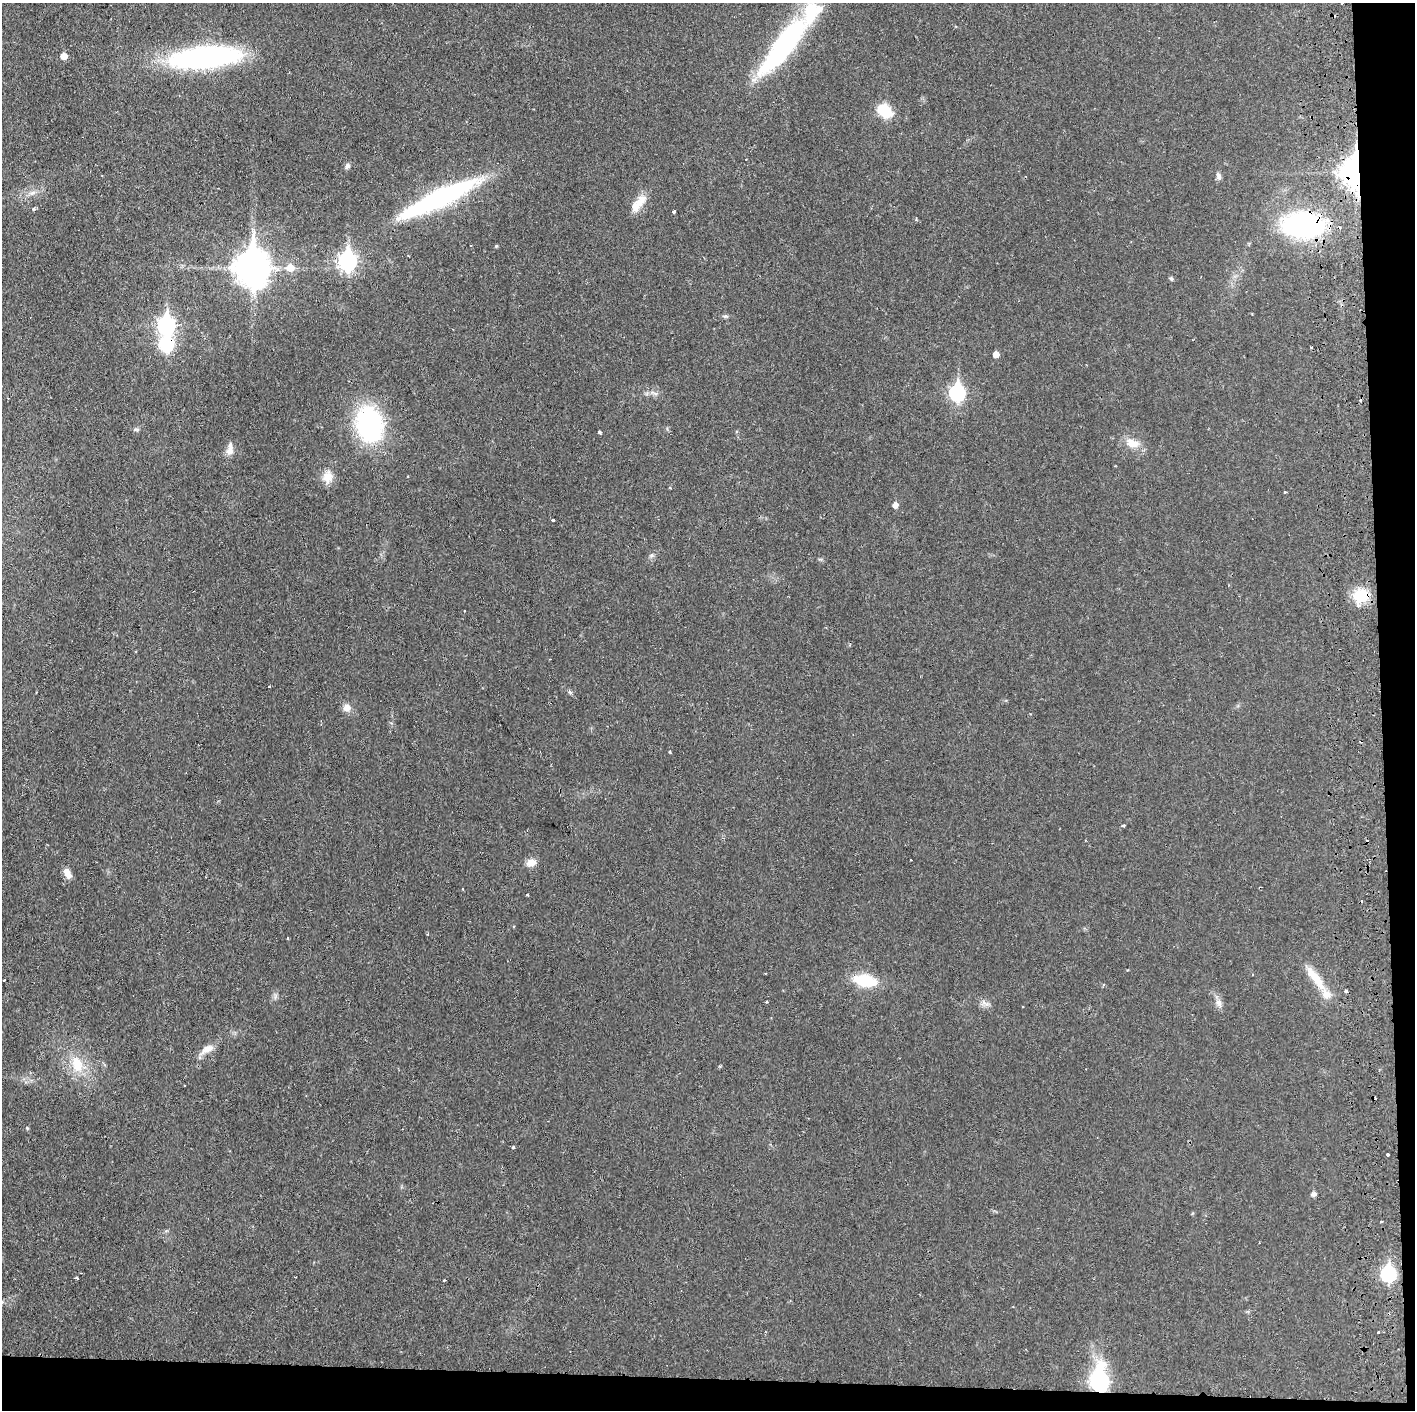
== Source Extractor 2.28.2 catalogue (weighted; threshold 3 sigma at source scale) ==
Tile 9 of 3 x 3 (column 3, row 3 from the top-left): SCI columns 2889-4301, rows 7-1414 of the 4364 x 4233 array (HDU 1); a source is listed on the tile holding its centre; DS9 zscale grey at full resolution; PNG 1417 x 1412 px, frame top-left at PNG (2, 3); no overlay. Shown black and unused: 5% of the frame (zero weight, under 2 of 3 exposures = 3% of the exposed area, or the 3 px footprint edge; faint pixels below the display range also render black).
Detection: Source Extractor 2.28.2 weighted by HDU 2 'WHT'; one run over the whole footprint, this tile lists its part. Background 0.0455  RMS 0.005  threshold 0.0224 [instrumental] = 3 sigma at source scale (4.5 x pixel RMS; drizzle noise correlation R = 1.50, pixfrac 1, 0.05/0.05 arcsec/px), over >= 5 px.
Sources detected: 72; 7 cosmic-ray / hot-pixel residue — not listed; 6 inside a brighter listed object's ellipse — not listed separately; the other 59 listed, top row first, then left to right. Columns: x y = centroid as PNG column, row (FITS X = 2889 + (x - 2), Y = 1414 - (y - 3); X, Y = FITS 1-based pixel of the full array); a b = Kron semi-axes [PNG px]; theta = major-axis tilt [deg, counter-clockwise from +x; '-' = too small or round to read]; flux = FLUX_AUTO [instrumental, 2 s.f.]
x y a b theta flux
783 47 82 20 52 81
64 56 5 5 - 5.4
205 57 73 21 5 100
885 111 13 10 -39 18
347 166 8 6 62 1.3
1355 172 10 7 -88 660
1219 176 9 6 -76 1.6
32 193 10 6 27 2
439 198 75 14 25 110
636 206 21 11 48 6.5
34 209 4 4 - 0.82
674 212 3 3 - 1.8
1302 225 40 25 -3 88
496 246 4 4 - 0.56
347 261 9 7 90 150
252 268 13 10 -89 1000
290 268 8 7 - 5.7
1171 278 5 5 - 0.96
726 316 7 5 -18 0.9
166 325 9 7 89 140
166 344 8 7 - 61
996 354 5 5 - 4.4
957 392 8 7 - 94
370 424 41 28 -79 65
599 432 3 3 - 1.3
1133 443 17 10 -16 6.6
230 450 17 8 81 3.7
328 477 17 14 76 5.7
1285 492 3 3 - 1.1
895 505 6 5 - 2.9
553 520 3 3 - 1.8
1361 595 18 15 6 15
269 686 3 2 - 0.79
347 708 10 9 - 3.4
1124 825 3 3 - 1
911 860 2 2 - 0.5
531 862 11 8 14 4.3
67 873 12 7 -61 4
527 895 3 3 - 0.73
288 938 4 2 - 0.45
1316 978 41 10 -53 11
4 980 3 3 - 0.69
865 980 24 12 -10 20
1346 991 3 3 - 1.8
767 1002 3 3 - 0.53
984 1002 8 5 -45 1.8
1219 1003 12 8 -64 2.6
208 1049 20 9 26 4.5
77 1064 26 15 -74 13
27 1128 4 4 - 0.47
513 1147 3 3 - 1
1388 1155 3 3 - 1.1
1313 1194 6 5 - 1.7
1381 1221 3 2 - 0.59
1388 1274 8 7 - 76
77 1278 3 3 - 0.82
444 1280 3 3 - 0.49
1378 1333 3 3 - 1.8
1099 1381 12 8 87 160
Overlapping masked pixels (flux is a lower limit): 5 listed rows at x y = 1355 172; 1302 225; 166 344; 1361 595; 1099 1381
Unlisted compact peaks at least as high as the median listed source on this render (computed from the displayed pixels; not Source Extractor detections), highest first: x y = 670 752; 652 555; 570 692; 136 429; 275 997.